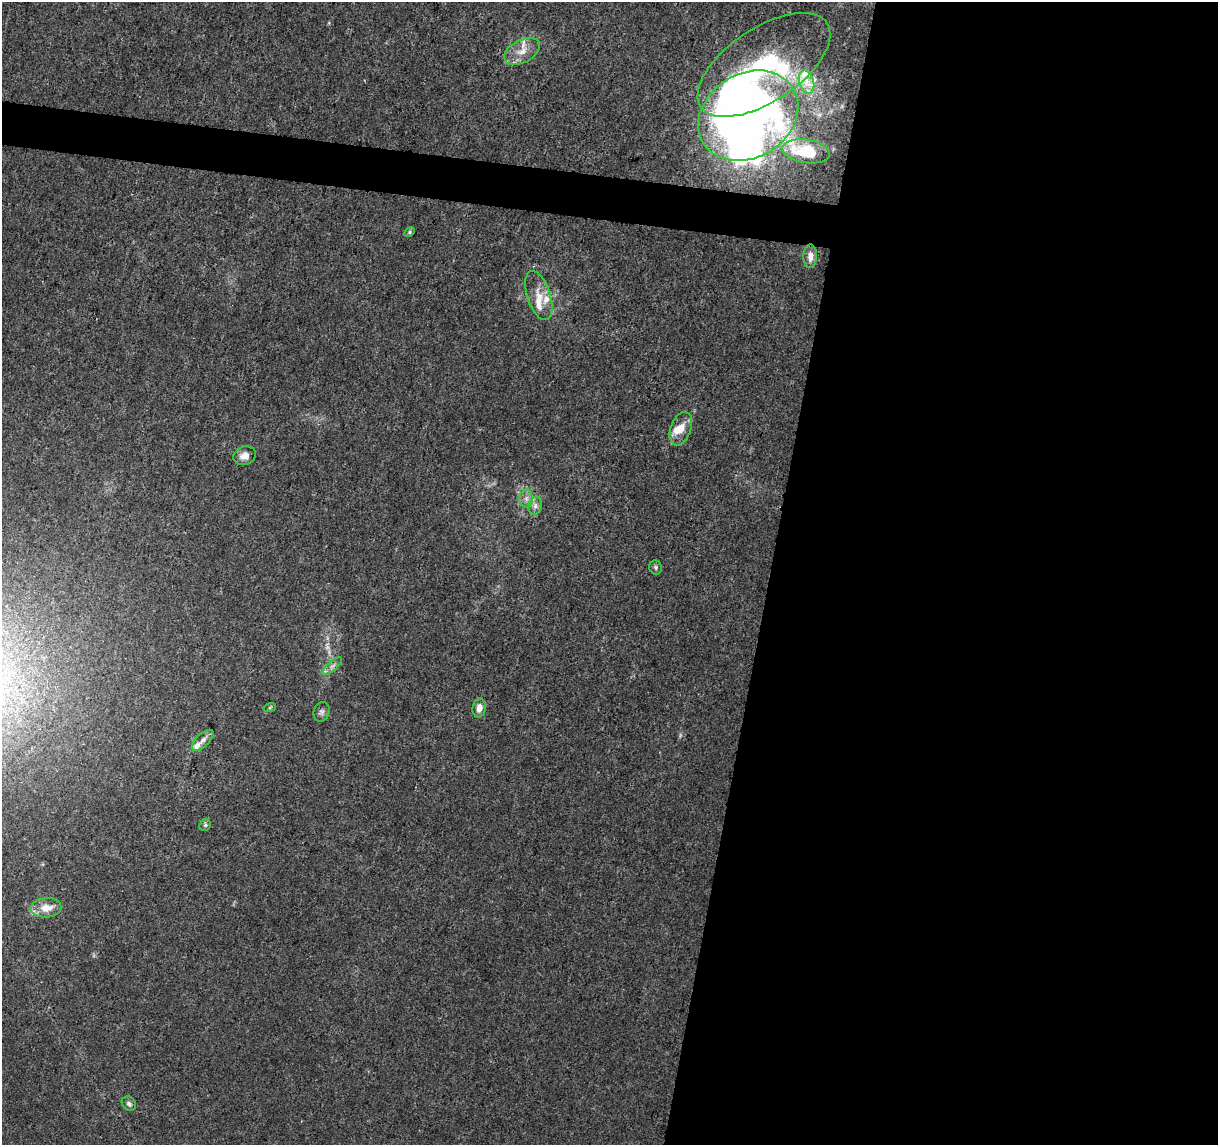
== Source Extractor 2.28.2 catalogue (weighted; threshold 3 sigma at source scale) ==
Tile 12 of 4 x 4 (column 4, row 3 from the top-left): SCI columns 3652-4867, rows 1372-2514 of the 4875 x 5084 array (HDU 1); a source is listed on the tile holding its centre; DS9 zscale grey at full resolution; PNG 1220 x 1147 px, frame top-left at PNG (2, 2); each listed source drawn as its Kron ellipse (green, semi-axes under 4 px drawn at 4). Shown black and unused: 39% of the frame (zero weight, under 3 of 5 exposures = <1% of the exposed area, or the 3 px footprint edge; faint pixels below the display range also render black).
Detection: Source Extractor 2.28.2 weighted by HDU 2 'WHT'; one run over the whole footprint, this tile lists its part. Background 0.007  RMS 0.0012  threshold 0.00538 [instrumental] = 3 sigma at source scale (4.5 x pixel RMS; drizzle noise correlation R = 1.50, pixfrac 1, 0.0396/0.0396 arcsec/px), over >= 5 px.
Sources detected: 32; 4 inside a brighter object's white glare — neither listed nor drawn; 7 inside a brighter listed object's ellipse — not listed separately; the other 21 listed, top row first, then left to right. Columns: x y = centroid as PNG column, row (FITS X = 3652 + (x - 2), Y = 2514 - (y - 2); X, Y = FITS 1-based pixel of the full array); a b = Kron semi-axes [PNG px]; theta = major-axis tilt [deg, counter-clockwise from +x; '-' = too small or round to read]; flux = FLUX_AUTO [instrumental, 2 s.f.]
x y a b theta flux
522 51 19 11 28 1.6
764 65 76 36 34 19
807 82 12 7 -73 0.96
748 116 53 42 32 66
806 151 24 11 -9 4.9
410 232 5 4 - 0.17
810 256 12 7 87 0.92
539 296 25 11 -72 2.1
681 429 17 10 70 1.5
245 456 11 9 17 0.93
526 498 9 7 -90 0.58
535 506 9 6 75 0.53
656 567 7 6 - 0.27
332 666 12 4 42 0.47
270 707 6 4 19 0.15
479 708 9 6 82 0.85
322 712 10 8 74 0.42
203 740 13 6 44 0.74
205 825 6 5 - 0.22
46 908 15 9 4 1.7
129 1104 8 6 -46 0.36